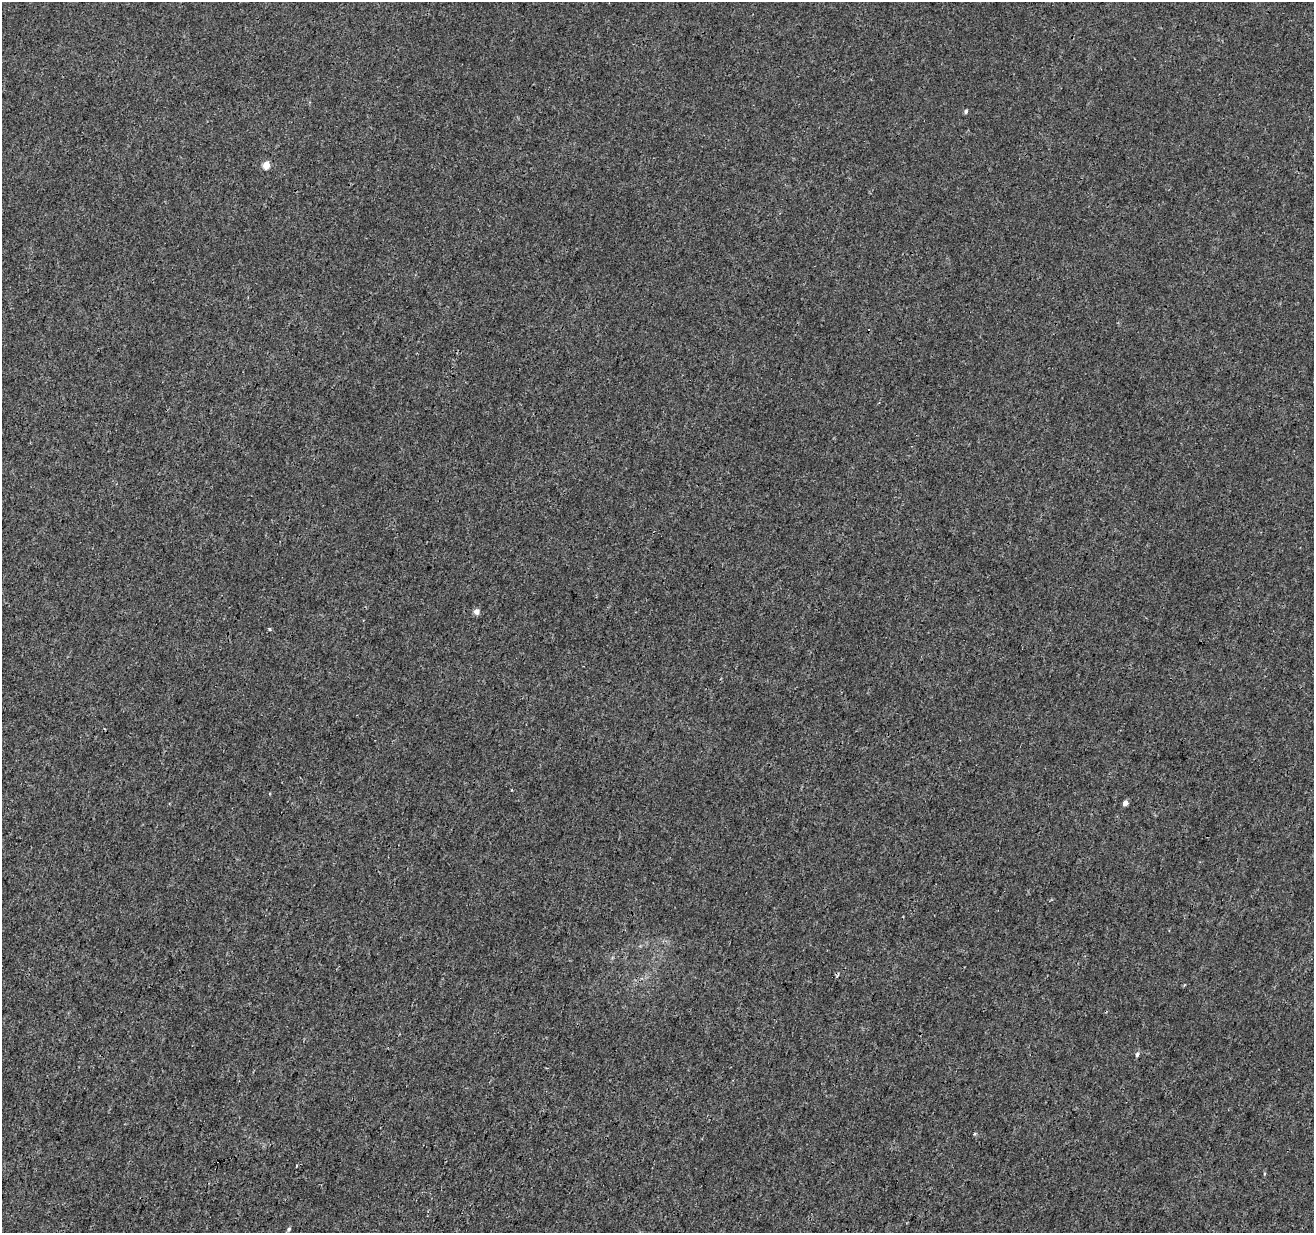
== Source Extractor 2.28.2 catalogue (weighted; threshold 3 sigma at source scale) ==
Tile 7 of 4 x 4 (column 3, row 2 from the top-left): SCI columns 2631-3942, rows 2744-3974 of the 5253 x 5424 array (HDU 1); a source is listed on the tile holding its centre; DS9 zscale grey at full resolution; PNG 1316 x 1235 px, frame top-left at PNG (2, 2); no overlay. Shown black and unused: <1% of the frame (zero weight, under 3 of 4 exposures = <1% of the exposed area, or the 3 px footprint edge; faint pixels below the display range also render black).
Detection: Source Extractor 2.28.2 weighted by HDU 2 'WHT'; one run over the whole footprint, this tile lists its part. Background -9.72e-05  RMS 0.0016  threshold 0.00738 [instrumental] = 3 sigma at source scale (4.5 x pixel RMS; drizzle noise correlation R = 1.50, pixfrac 1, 0.0396/0.0396 arcsec/px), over >= 5 px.
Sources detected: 9; all 9 listed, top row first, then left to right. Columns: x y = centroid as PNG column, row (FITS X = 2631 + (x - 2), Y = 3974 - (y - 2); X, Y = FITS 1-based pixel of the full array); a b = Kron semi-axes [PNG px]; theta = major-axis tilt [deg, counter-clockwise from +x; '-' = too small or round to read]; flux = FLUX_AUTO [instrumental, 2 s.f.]
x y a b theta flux
966 111 5 4 - 0.36
266 165 5 5 - 2.6
476 611 5 5 - 1.1
270 629 3 3 - 0.35
1125 803 5 4 - 1.1
1137 1054 7 4 74 0.37
974 1134 4 3 - 0.19
297 1165 3 2 - 0.25
289 1229 5 4 - 0.33